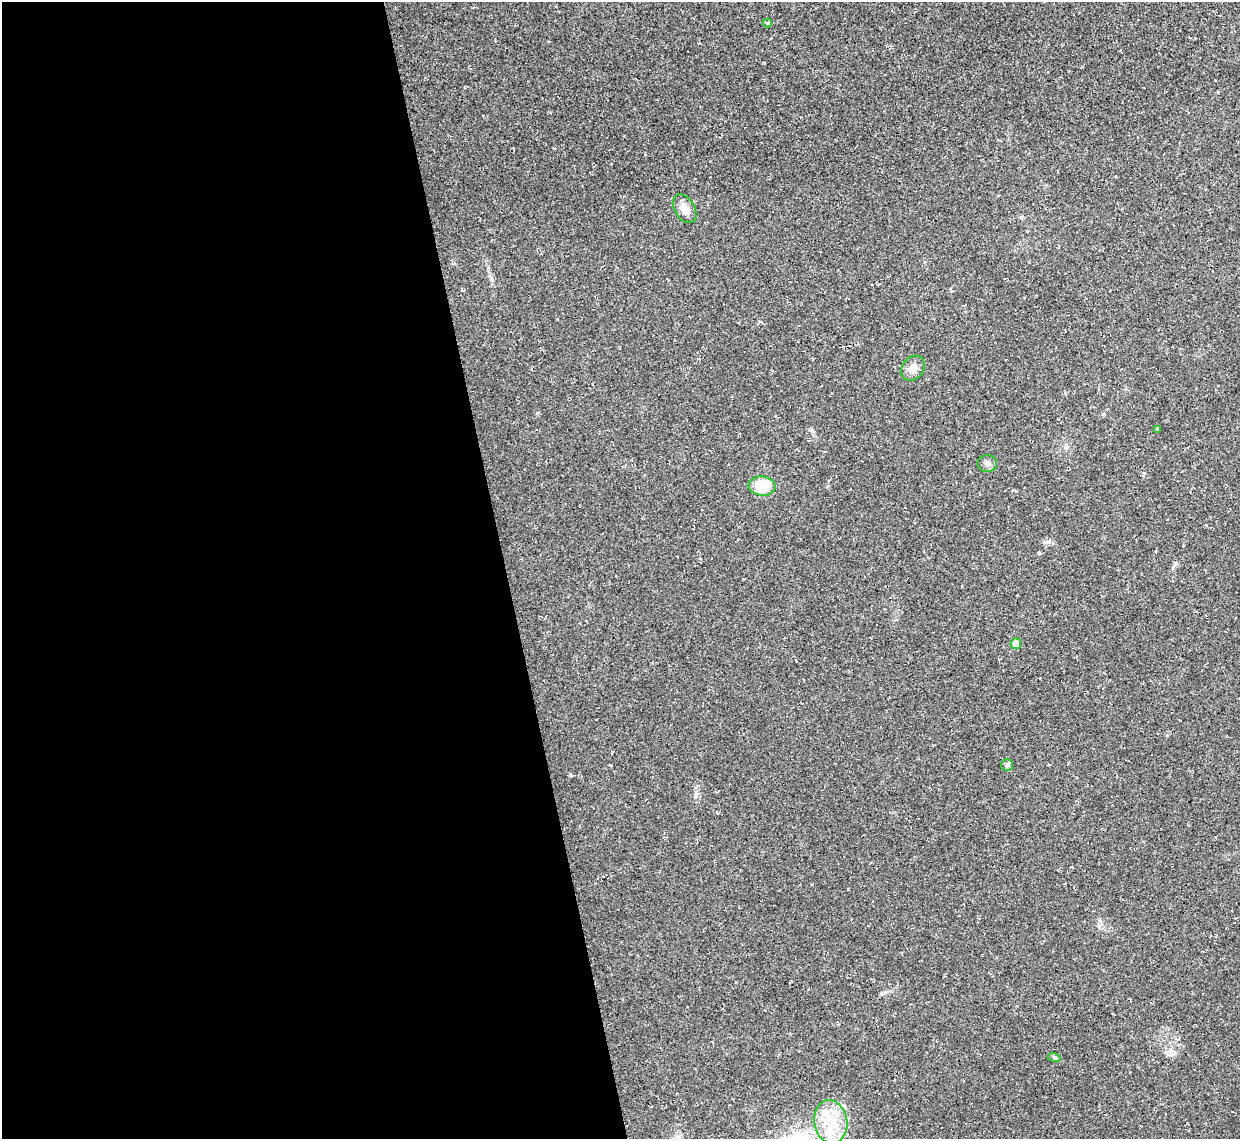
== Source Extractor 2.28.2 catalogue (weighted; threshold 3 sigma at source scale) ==
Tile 9 of 4 x 4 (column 1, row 3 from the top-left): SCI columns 1-1238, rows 1274-2410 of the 4953 x 4933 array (HDU 1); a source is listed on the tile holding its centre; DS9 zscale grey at full resolution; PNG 1242 x 1141 px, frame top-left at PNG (2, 2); each listed source drawn as its Kron ellipse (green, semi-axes under 4 px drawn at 4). Shown black and unused: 41% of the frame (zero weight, under 2 of 3 exposures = <1% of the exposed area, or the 3 px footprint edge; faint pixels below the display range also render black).
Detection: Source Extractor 2.28.2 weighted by HDU 2 'WHT'; one run over the whole footprint, this tile lists its part. Background 0.0341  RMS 0.0064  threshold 0.0287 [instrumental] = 3 sigma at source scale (4.5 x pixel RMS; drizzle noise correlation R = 1.50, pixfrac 1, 0.05/0.05 arcsec/px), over >= 5 px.
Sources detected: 15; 1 inside a brighter object's white glare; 4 cosmic-ray / hot-pixel residue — neither listed nor drawn; the other 10 listed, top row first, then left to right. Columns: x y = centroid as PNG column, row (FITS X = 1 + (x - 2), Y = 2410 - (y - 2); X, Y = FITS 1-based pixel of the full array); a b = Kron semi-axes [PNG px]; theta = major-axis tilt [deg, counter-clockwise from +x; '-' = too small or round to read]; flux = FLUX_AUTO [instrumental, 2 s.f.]
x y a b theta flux
767 23 4 3 - 0.82
685 209 16 10 -58 5.4
913 368 13 10 52 4.9
1158 429 4 3 - 4.5
987 463 10 8 0 2.3
762 486 13 9 -6 15
1016 644 5 5 - 7.4
1007 765 5 5 - 1.2
1054 1057 6 4 -19 0.95
831 1122 22 16 -81 19
Unlisted compact peaks at least as high as the median listed source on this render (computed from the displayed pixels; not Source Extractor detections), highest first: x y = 570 775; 537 413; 610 765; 696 795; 812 430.